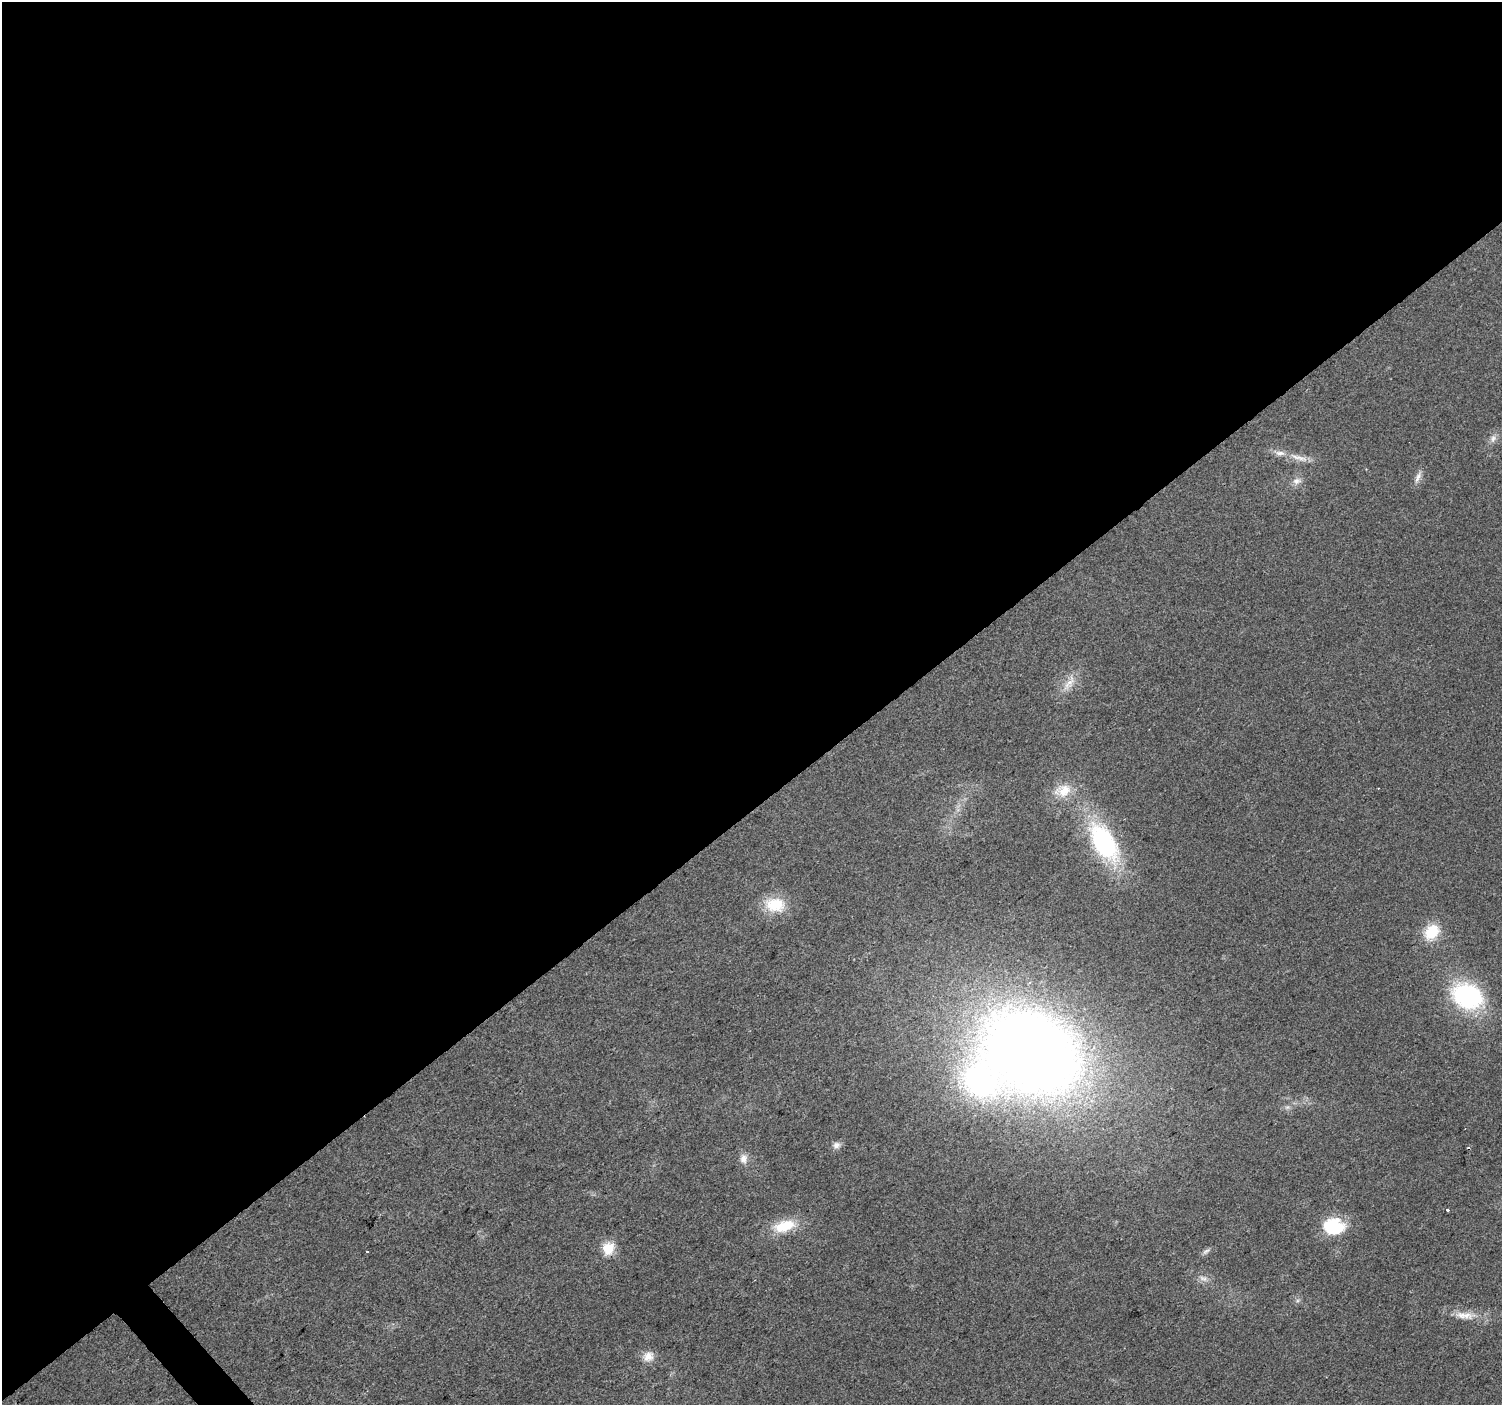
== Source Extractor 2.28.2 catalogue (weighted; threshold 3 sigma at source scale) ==
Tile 2 of 4 x 4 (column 2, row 1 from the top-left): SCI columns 1505-3004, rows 4415-5817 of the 6004 x 5959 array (HDU 1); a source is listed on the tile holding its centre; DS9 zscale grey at full resolution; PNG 1504 x 1407 px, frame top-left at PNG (2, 2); no overlay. Shown black and unused: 58% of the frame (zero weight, under 2 of 3 exposures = <1% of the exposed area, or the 3 px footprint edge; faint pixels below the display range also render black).
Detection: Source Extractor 2.28.2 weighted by HDU 2 'WHT'; one run over the whole footprint, this tile lists its part. Background 0.023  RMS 0.0061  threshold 0.0276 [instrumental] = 3 sigma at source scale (4.5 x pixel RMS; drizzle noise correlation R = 1.50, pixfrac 1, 0.0396/0.0396 arcsec/px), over >= 5 px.
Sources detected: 27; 3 cosmic-ray / hot-pixel residue — not listed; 2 inside a brighter listed object's ellipse — not listed separately; the other 22 listed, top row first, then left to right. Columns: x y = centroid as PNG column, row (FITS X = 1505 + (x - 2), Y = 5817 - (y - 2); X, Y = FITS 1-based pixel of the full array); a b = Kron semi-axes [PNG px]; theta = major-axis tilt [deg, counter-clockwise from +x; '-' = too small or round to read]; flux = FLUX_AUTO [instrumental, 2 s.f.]
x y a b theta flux
1493 438 10 6 79 2.7
1299 458 30 6 -17 6.9
1418 477 16 6 69 3.5
1297 481 12 9 9 3.8
1069 683 26 10 56 8.5
1063 790 24 17 16 13
1104 842 34 18 -59 97
775 905 27 19 -7 20
1432 932 18 14 49 19
1467 996 34 26 -25 76
1032 1052 79 59 -28 970
1287 1107 7 4 1 1.4
836 1145 10 8 17 3.2
743 1159 13 10 89 4.5
1447 1210 3 3 - 3.5
784 1226 29 14 16 19
1334 1227 21 15 -6 35
608 1248 12 11 - 14
1206 1251 12 5 31 2
1203 1278 12 5 -13 2.6
1465 1315 32 10 -6 10
648 1356 15 13 34 6.2